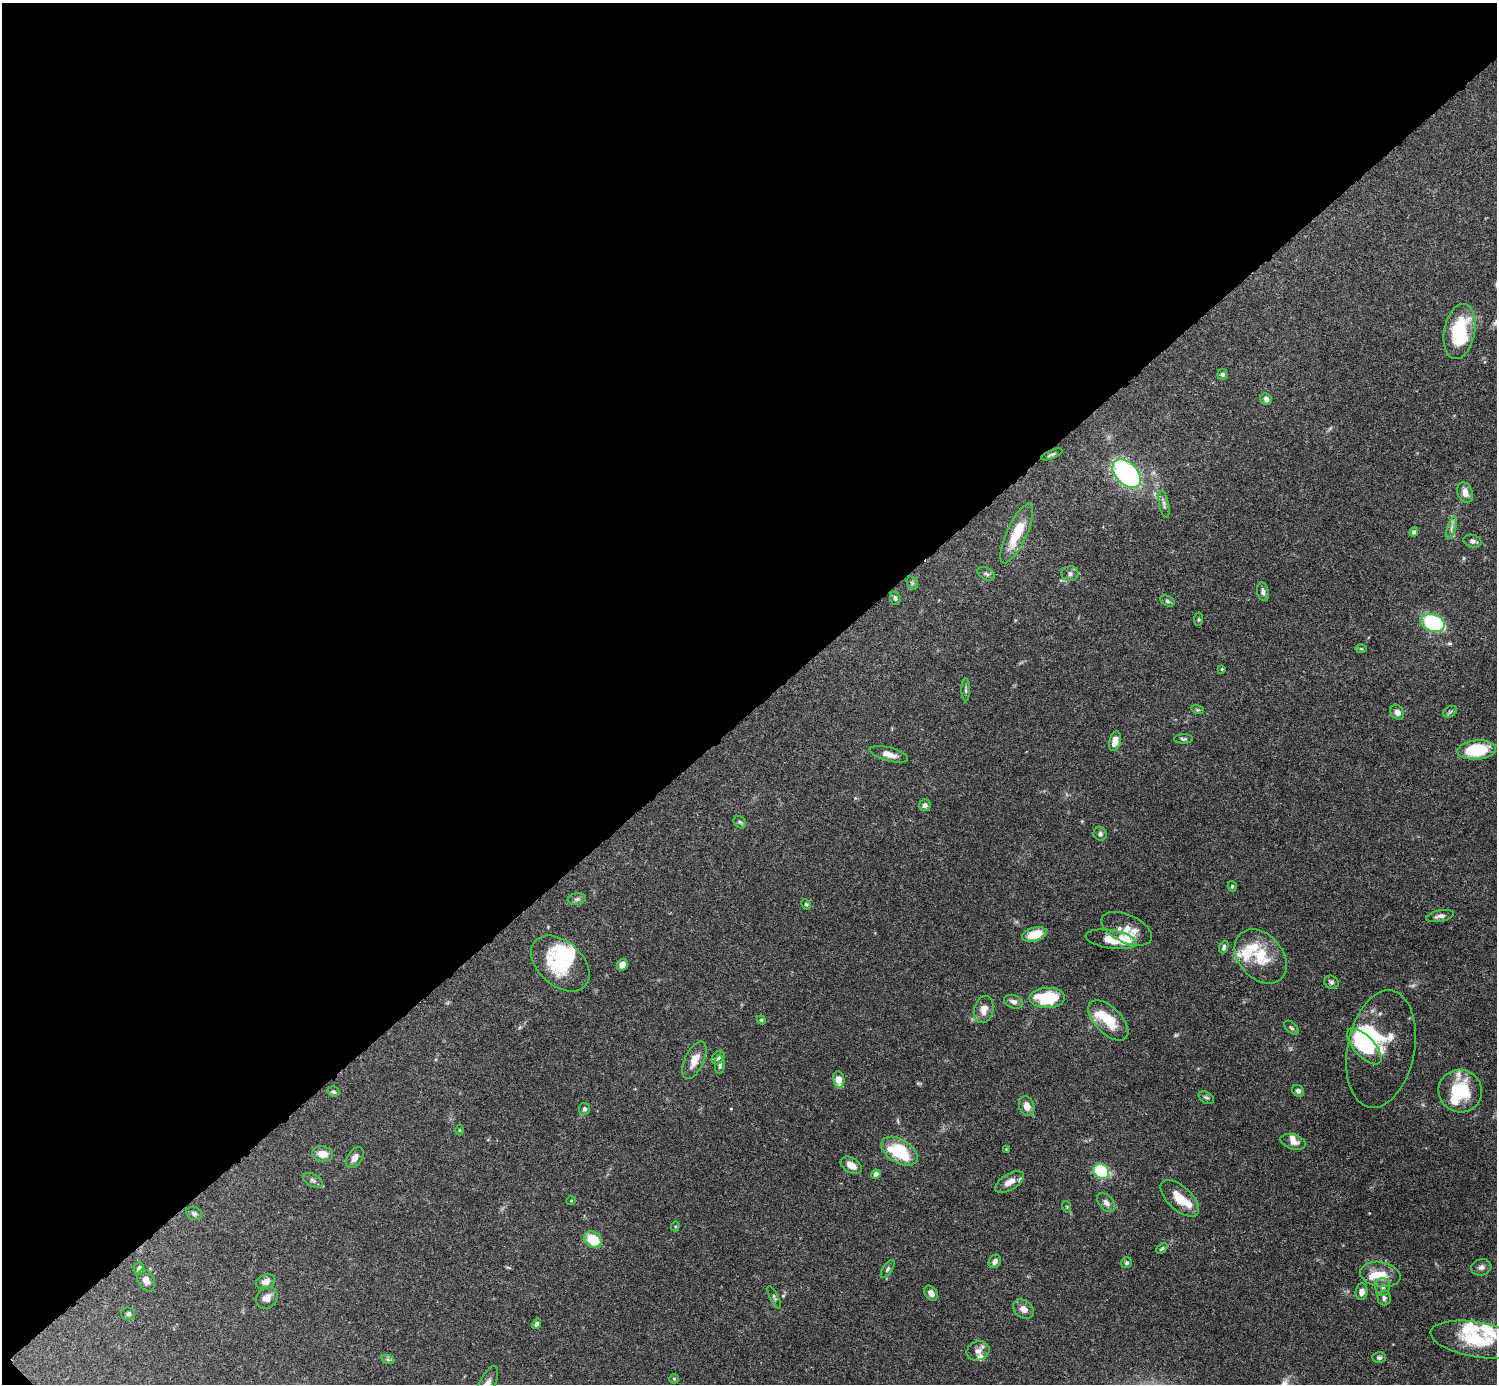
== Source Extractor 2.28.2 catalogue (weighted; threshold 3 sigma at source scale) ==
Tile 5 of 4 x 4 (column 1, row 2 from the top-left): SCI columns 4-1498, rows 3062-4443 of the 5982 x 5981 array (HDU 1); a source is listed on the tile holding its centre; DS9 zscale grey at full resolution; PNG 1499 x 1386 px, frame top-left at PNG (2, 3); each listed source drawn as its Kron ellipse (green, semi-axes under 4 px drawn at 4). Shown black and unused: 51% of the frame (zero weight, under 4 of 8 exposures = <1% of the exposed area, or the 3 px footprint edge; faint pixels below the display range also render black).
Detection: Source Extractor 2.28.2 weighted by HDU 2 'WHT'; one run over the whole footprint, this tile lists its part. Background 0.0745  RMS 0.0022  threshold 0.00894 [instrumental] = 3 sigma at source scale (4.09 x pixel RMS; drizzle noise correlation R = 1.36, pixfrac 0.8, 0.05/0.05 arcsec/px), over >= 5 px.
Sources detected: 123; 3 too faint to see at this stretch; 3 inside a brighter object's white glare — neither listed nor drawn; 13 inside a brighter listed object's ellipse — not listed separately; the other 104 listed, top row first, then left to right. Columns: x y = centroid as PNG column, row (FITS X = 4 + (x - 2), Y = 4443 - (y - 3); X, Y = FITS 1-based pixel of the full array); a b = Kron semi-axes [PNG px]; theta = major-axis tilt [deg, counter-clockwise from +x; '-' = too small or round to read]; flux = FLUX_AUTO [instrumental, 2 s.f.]
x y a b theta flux
1459 331 28 15 79 14
1223 374 5 5 - 0.53
1266 399 6 5 - 0.83
1052 454 11 3 22 0.44
1127 473 17 11 -46 40
1465 493 10 7 -71 1.6
1164 504 14 5 -78 0.71
1451 528 12 3 75 0.68
1414 532 5 4 - 0.48
1017 533 32 10 65 6.4
1473 541 9 6 -14 0.72
986 574 9 6 -29 0.56
1070 574 8 7 - 0.74
912 583 7 5 -60 0.38
1263 592 9 6 -78 0.73
895 598 7 5 -72 0.48
1167 601 7 5 -28 0.45
1198 619 7 3 81 0.27
1433 623 12 8 -19 25
1361 649 6 4 -2 0.25
1222 669 4 4 - 0.19
966 690 11 4 -90 0.45
1198 710 6 4 -17 0.24
1397 712 8 6 -58 0.99
1450 712 7 5 30 0.42
1184 739 9 4 1 0.4
1115 741 10 6 78 2.1
1477 750 19 9 5 11
889 754 20 7 -15 1.9
925 805 6 5 - 0.72
740 822 7 5 -45 0.4
1100 834 7 6 - 0.65
1232 886 5 4 - 0.25
577 899 9 6 9 0.62
806 904 5 4 - 0.28
1440 916 14 5 11 0.95
1127 929 27 14 -24 3.3
1034 934 12 6 17 5
1111 939 26 9 -9 4.2
1224 947 6 4 66 0.49
1261 956 30 22 -49 7.4
560 964 34 22 -42 12
622 965 6 5 - 1.8
1331 982 7 6 - 0.53
1047 998 18 10 1 11
1014 1002 10 6 -20 0.94
984 1009 14 9 77 2.2
761 1020 4 4 - 0.23
1108 1020 25 13 -45 5.6
1291 1028 8 5 -43 0.43
1364 1046 23 10 -47 13
1381 1049 59 33 79 7.4
718 1058 7 5 53 0.81
694 1060 20 9 65 2.5
720 1065 9 5 -90 0.51
839 1080 8 5 -80 2.5
1298 1091 7 5 -40 0.59
1460 1091 22 21 - 9.8
333 1092 6 5 - 0.35
1206 1098 8 5 -29 0.47
1027 1106 10 7 -70 1.7
584 1109 6 5 - 0.56
459 1130 5 3 - 0.2
1293 1142 13 7 -17 1.6
1006 1149 4 4 - 0.16
899 1151 20 11 -31 12
322 1154 10 7 -8 2.2
355 1158 11 7 56 1.1
851 1165 11 7 -33 1.8
1101 1171 8 7 - 15
876 1174 5 4 - 1.1
313 1180 10 6 -27 0.62
1010 1182 16 8 31 1.8
1180 1198 24 12 -43 3.9
571 1201 5 3 - 0.18
1106 1203 11 7 -47 1
1067 1207 6 3 -72 0.22
194 1213 8 6 -26 0.52
675 1226 5 4 - 0.24
593 1240 9 8 - 5.6
1162 1248 6 4 41 0.31
995 1261 7 5 56 1.1
1127 1263 5 5 - 0.39
1481 1267 10 8 15 0.84
139 1269 6 5 - 0.75
888 1269 10 4 56 0.45
1380 1274 20 12 -10 3.6
146 1280 11 8 -62 1.4
266 1282 10 7 21 1.3
1383 1287 9 7 -90 0.87
1362 1292 8 6 84 1.2
931 1293 8 6 -53 1.2
774 1297 12 4 -63 0.39
267 1298 11 10 - 1.6
1384 1298 7 6 - 0.6
1023 1309 11 8 -36 1.3
128 1314 7 6 - 0.51
536 1324 5 4 - 0.44
1477 1339 47 17 -9 10
978 1351 11 9 22 1.2
1379 1358 6 5 - 0.43
388 1360 7 4 -19 0.4
674 1379 5 4 - 0.25
487 1384 19 8 66 2
Isophote crosses this tile's border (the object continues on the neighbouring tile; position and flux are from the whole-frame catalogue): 1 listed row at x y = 487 1384